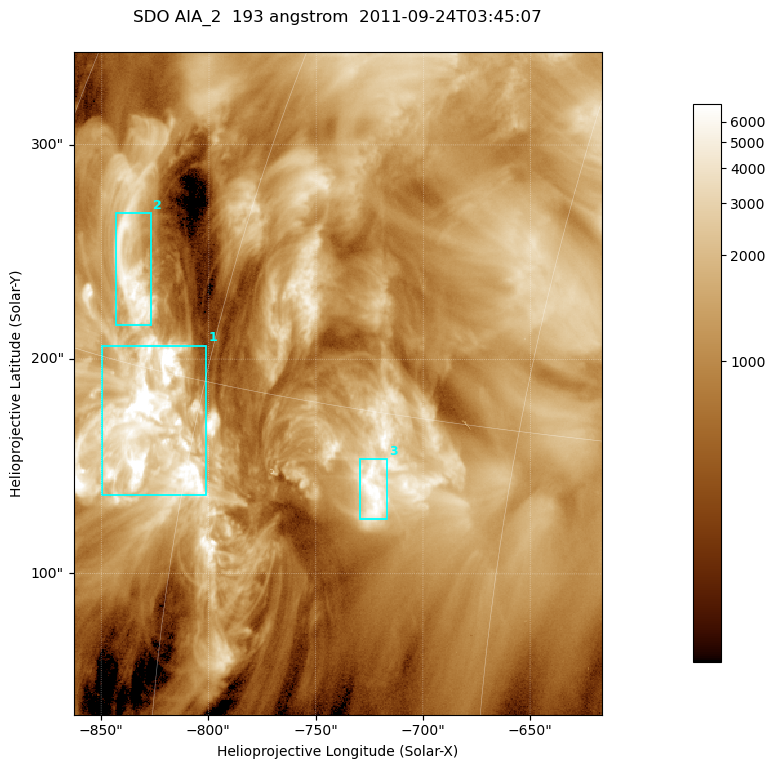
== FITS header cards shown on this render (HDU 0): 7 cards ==
TELESCOP= 'SDO     '           /
INSTRUME= 'AIA_2   '           /
WAVELNTH=                  193 /
WAVEUNIT= 'angstrom'           /
DATE-OBS= '2011-09-24T03:45:07.84' /
CTYPE1  = 'HPLN-TAN'           /
CTYPE2  = 'HPLT-TAN'           /

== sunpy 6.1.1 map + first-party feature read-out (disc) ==
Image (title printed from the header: SDO AIA_2  193 angstrom  2011-09-24T03:45:07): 410 x 514 px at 0.601 arcsec/px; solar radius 956 arcsec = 1592 px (partial field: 2.6% of the solar disc is inside the frame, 100% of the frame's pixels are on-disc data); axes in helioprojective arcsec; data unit not stated in the header (colour bar unlabelled)
Pointing: header CRPIX1/2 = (2043.81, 2047.21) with CRVAL1/2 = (0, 0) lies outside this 410 x 514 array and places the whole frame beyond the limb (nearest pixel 1.41 R_sun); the SolarSoft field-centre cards XCEN/YCEN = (-739.8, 188.7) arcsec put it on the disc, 1316 arcsec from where CRPIX/CRVAL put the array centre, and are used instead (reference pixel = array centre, CRVAL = XCEN/YCEN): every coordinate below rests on XCEN/YCEN
Orientation: roll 0.0565 deg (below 1 deg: not rotated)
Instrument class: DISC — disc imager (sunpy class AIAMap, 193 A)
Bright regions (active regions / flare kernels): reference = the on-disc median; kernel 3 px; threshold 5 sigma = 3188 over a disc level ~1144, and >= 1.15x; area >= 210 px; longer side >= 5 px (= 3 arcsec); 3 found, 3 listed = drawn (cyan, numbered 1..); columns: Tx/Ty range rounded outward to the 2 arcsec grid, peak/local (2 s.f.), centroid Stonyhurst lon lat
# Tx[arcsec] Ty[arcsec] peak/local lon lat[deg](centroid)
1 -850..-800 136..206 13 -62 +13
2 -844..-826 214..268 5.7 -66 +17
3 -730..-716 124..154 6.6 -51 +13